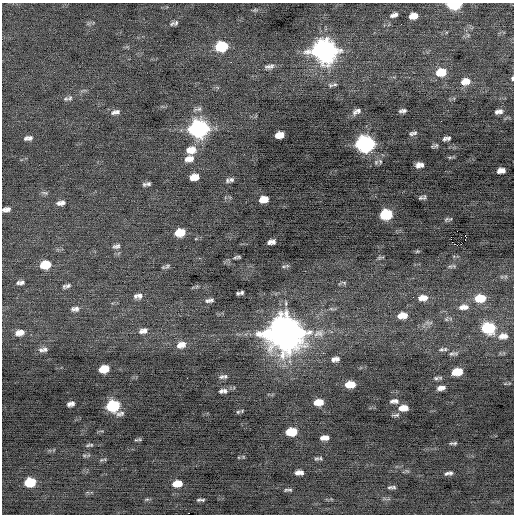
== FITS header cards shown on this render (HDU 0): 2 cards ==
NAXIS1  =                  512 / Axis length
NAXIS2  =                  512 / Axis length

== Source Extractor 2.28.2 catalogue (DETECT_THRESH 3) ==
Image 512 x 512 px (HDU 0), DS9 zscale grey, 1 PNG px = 1 image px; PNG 516 x 516 px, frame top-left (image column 1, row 512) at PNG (2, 3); no overlay
Background -0.0274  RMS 0.72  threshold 2.16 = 3 sigma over >= 5 px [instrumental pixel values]
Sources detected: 136; all 136 listed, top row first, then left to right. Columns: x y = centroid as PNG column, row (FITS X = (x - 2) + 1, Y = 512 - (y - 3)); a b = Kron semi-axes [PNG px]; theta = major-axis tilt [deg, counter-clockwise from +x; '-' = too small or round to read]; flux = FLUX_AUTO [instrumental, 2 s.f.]
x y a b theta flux
454 5 10 5 1 3900
394 15 10 5 19 190
415 15 6 6 - 300
411 16 6 5 - 230
176 23 9 6 50 130
221 46 10 7 9 2700
324 51 12 10 2 39000
231 62 2 2 - 380
269 66 13 6 11 200
441 72 12 8 10 950
512 78 5 3 - 73
467 81 9 7 -74 320
463 82 10 6 -88 280
335 84 8 5 5 86
331 85 8 5 -32 88
70 98 7 6 - 100
66 99 8 6 9 100
198 109 13 5 10 140
358 111 8 6 -24 120
403 111 7 4 5 130
500 111 7 6 - 150
113 112 9 6 59 140
117 112 7 6 - 130
355 112 8 7 - 140
497 112 6 4 57 110
198 129 10 8 8 17000
413 133 10 4 17 120
279 135 8 6 12 550
28 138 9 5 7 180
448 138 6 5 - 77
444 139 5 4 - 91
365 144 10 8 7 16000
435 146 7 3 21 91
191 150 12 9 9 620
450 157 6 4 18 61
189 159 11 8 16 360
418 165 7 5 66 210
422 165 6 4 86 120
503 170 5 4 - 140
499 171 5 4 - 170
192 177 6 4 72 320
196 177 7 6 - 350
231 180 8 6 -15 130
149 184 8 6 22 140
45 193 10 5 -11 110
420 198 7 6 - 91
264 199 8 6 11 490
61 203 11 6 9 230
6 209 8 4 11 210
386 214 9 7 10 2800
446 219 8 6 39 96
180 233 9 6 12 950
465 236 6 2 -88 48
451 237 3 2 - 160
269 242 5 3 - 120
273 242 5 4 - 140
455 244 3 2 - 88
116 246 11 6 17 150
417 251 5 5 - 58
239 257 5 5 - 74
380 257 12 3 11 74
45 265 10 7 10 1200
167 266 9 6 26 120
284 266 6 4 18 75
450 266 9 4 8 97
20 282 10 5 6 160
344 283 7 5 -17 83
68 286 8 5 21 150
197 286 6 4 44 72
238 293 5 4 - 71
242 293 4 4 - 88
140 295 9 7 56 200
136 296 7 5 54 110
421 298 9 6 42 280
425 298 7 6 - 250
478 298 9 7 61 720
482 298 8 7 - 600
211 300 6 5 - 100
207 301 7 6 - 120
464 307 13 7 5 340
75 309 11 7 4 210
331 309 7 4 -1 82
405 315 6 5 - 280
400 316 7 5 61 310
446 319 6 5 - 87
427 322 8 4 -19 110
488 328 10 8 -2 3300
143 331 12 7 13 250
20 333 11 7 10 390
285 333 14 12 -3 140000
503 336 12 8 6 370
181 345 12 8 16 400
45 349 8 7 - 140
41 350 9 6 -12 150
441 350 8 5 10 110
453 353 13 5 3 140
333 359 6 6 - 150
337 359 6 5 - 140
104 369 8 6 15 920
457 372 9 6 8 810
225 376 6 5 - 76
221 377 8 7 - 120
436 378 8 5 0 100
352 384 6 5 - 430
348 385 7 5 60 460
441 388 8 4 10 220
221 391 6 5 - 98
225 391 7 6 - 140
394 401 9 5 2 190
318 402 9 6 6 630
71 404 7 4 11 180
113 406 10 8 -14 3600
401 408 8 6 56 270
405 408 6 5 - 280
238 412 6 5 - 76
396 415 10 4 7 99
294 431 7 5 77 760
290 432 6 5 - 770
326 437 5 5 - 160
323 438 6 5 - 170
140 439 6 4 -18 54
136 440 8 3 0 50
455 443 7 5 33 86
88 445 8 4 24 80
84 455 6 4 -18 63
316 458 10 4 0 94
101 460 6 4 71 59
301 472 6 6 - 150
297 473 6 4 48 170
449 473 9 4 9 150
30 482 9 6 11 1700
177 484 9 5 7 660
390 487 9 5 8 100
289 490 8 4 -7 87
147 499 6 4 18 64
201 500 8 2 0 100
At the frame edge (FLAGS 8, measured only in part): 3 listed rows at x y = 454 5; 512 78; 6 209